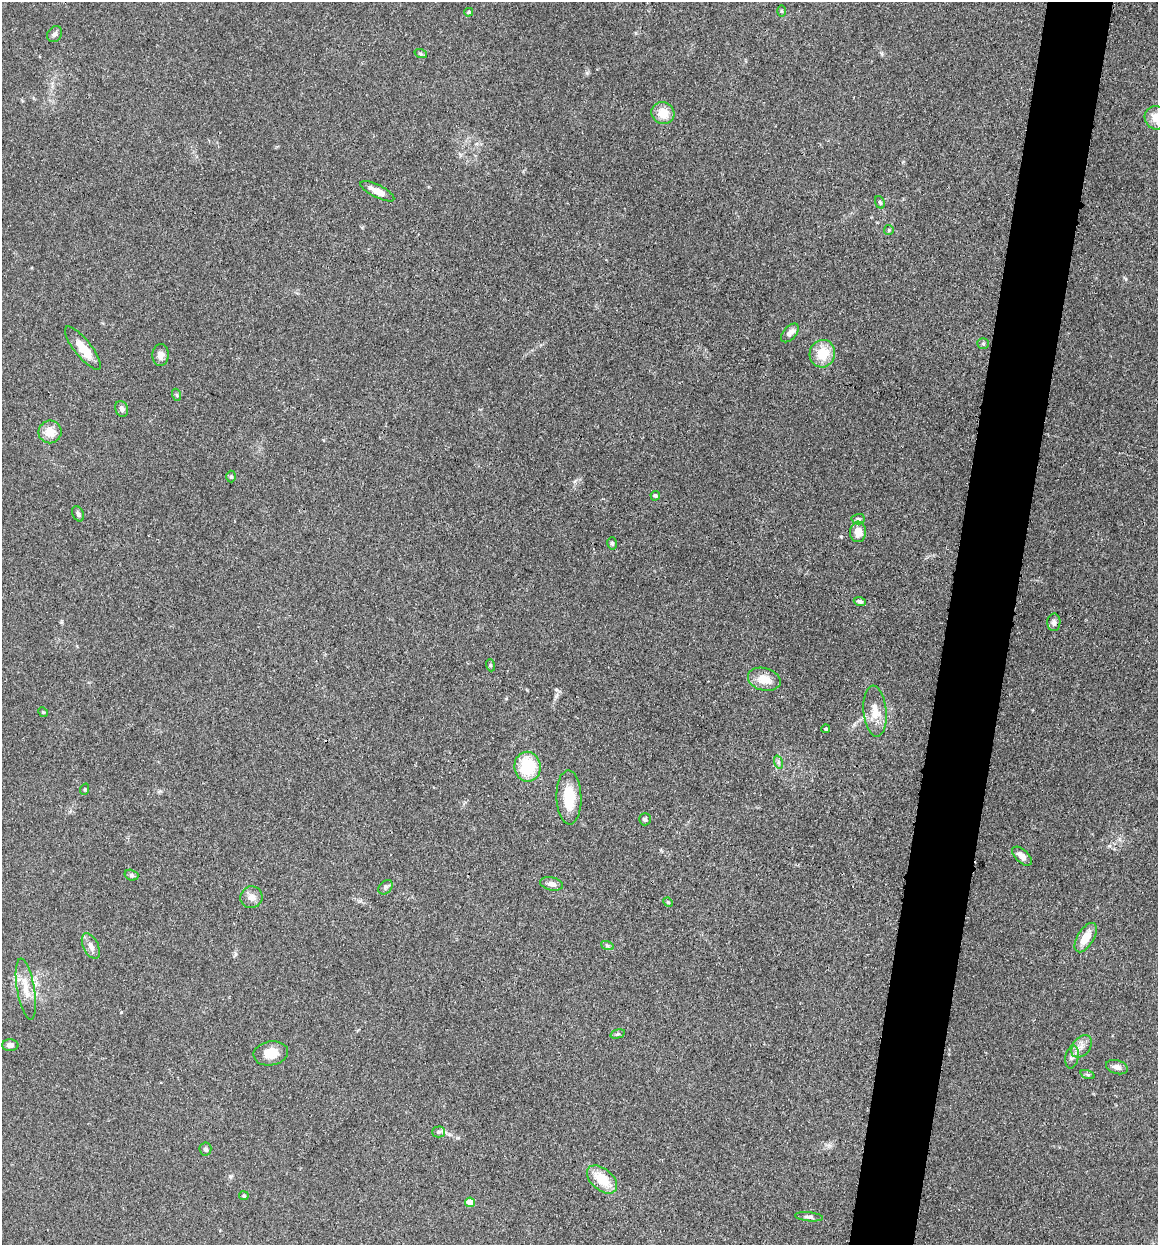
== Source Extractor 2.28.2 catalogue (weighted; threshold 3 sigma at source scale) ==
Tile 10 of 4 x 4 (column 2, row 3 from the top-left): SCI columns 1496-2651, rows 2038-3280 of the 6832 x 5775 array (HDU 1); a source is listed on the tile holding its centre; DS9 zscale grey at full resolution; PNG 1160 x 1247 px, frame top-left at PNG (2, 2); each listed source drawn as its Kron ellipse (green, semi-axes under 4 px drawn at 4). Shown black and unused: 6% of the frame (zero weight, under 3 of 4 exposures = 2% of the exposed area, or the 3 px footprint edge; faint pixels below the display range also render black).
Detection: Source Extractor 2.28.2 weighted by HDU 2 'WHT'; one run over the whole footprint, this tile lists its part. Background 0.167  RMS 0.0077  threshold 0.0347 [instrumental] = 3 sigma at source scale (4.5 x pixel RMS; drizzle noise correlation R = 1.50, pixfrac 1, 0.05/0.05 arcsec/px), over >= 5 px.
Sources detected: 58; all 58 listed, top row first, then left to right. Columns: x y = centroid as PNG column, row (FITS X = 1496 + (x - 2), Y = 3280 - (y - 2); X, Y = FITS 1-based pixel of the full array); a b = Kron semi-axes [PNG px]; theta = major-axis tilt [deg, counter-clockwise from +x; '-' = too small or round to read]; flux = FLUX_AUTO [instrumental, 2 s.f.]
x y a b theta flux
782 11 6 4 -89 0.89
469 12 4 4 - 1.3
55 34 8 7 - 2.5
421 54 6 4 -19 1.1
663 113 12 11 - 12
1156 118 12 11 - 9.4
377 191 18 6 -27 7.9
880 202 6 4 -68 1.3
889 230 5 4 - 0.98
790 333 11 6 48 4.3
983 343 5 5 - 1.3
83 348 27 8 -51 16
822 354 14 12 78 19
160 355 11 8 86 4.5
177 395 6 3 -71 0.99
122 409 8 6 -71 2.8
50 432 11 11 - 10
231 477 6 5 - 1.1
655 496 5 4 - 1.4
78 514 8 5 -64 2.2
858 519 7 5 2 1.8
858 532 10 8 86 8.1
612 543 6 4 -74 1.3
860 601 6 4 -20 2.1
1054 622 9 6 88 3
490 665 6 4 -71 0.89
764 679 16 11 -15 12
875 711 25 11 -85 12
43 712 5 4 - 0.82
826 729 4 4 - 1.4
778 762 7 4 -72 1.6
527 767 15 13 -81 34
85 789 6 3 72 0.83
569 797 27 12 -88 22
645 819 6 6 - 1.9
1022 856 12 6 -43 5
131 875 7 5 -17 1.5
551 884 12 6 -14 4
385 887 8 6 44 1.8
251 897 11 11 - 5.3
668 902 5 4 - 0.84
1086 938 16 8 58 12
607 945 6 4 -20 1.4
91 946 14 7 -64 4.6
26 989 31 8 -80 12
618 1034 7 4 15 1.3
10 1045 8 6 0 3.3
1082 1046 12 8 52 5.5
271 1053 17 12 9 11
1072 1057 11 6 80 3.1
1117 1067 11 7 -16 4
1088 1075 7 3 -19 1.1
438 1132 6 5 - 1.7
205 1149 6 6 - 1.7
602 1179 17 10 -41 20
244 1196 5 4 - 0.94
470 1202 5 4 - 15
809 1217 14 4 -6 2
Isophote crosses this tile's border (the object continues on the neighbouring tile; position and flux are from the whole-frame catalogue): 1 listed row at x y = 1156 118
Unlisted compact peaks at least as high as the median listed source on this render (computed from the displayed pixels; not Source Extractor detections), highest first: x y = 556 696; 587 73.